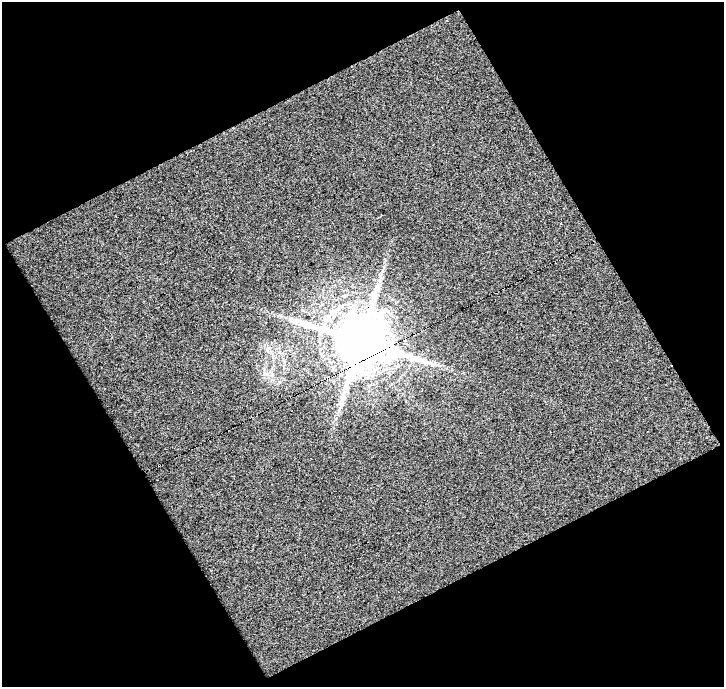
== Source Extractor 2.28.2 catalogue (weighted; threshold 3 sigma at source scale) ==
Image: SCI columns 1-722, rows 14-698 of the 722 x 711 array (HDU 1 of 3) = the unmasked area's bounding box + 8 px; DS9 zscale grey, full resolution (1 PNG px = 1 image px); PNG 726 x 689 px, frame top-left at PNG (2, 2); no overlay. Shown black and unused: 48% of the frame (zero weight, under 4 of 8 exposures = <1% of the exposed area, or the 3 px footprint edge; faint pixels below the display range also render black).
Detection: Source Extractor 2.28.2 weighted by HDU 2 'WHT'. Background -5.19e-04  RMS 0.0051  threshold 0.0209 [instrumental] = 3 sigma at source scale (4.09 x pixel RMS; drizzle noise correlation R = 1.36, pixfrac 0.8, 0.0396/0.0396 arcsec/px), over >= 5 px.
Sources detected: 6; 1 cosmic-ray / hot-pixel residue — not listed; the other 5 listed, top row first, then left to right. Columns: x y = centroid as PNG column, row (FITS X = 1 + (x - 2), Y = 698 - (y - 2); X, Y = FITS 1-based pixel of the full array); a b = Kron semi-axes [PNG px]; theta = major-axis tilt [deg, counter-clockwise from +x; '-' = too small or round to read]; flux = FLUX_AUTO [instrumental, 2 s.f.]
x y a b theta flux
380 277 7 5 -89 1.3
360 341 16 14 -12 3600
268 352 7 4 -18 0.95
431 364 12 2 -60 0.88
341 402 14 6 77 3.1
Overlapping masked pixels (flux is a lower limit): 1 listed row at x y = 360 341